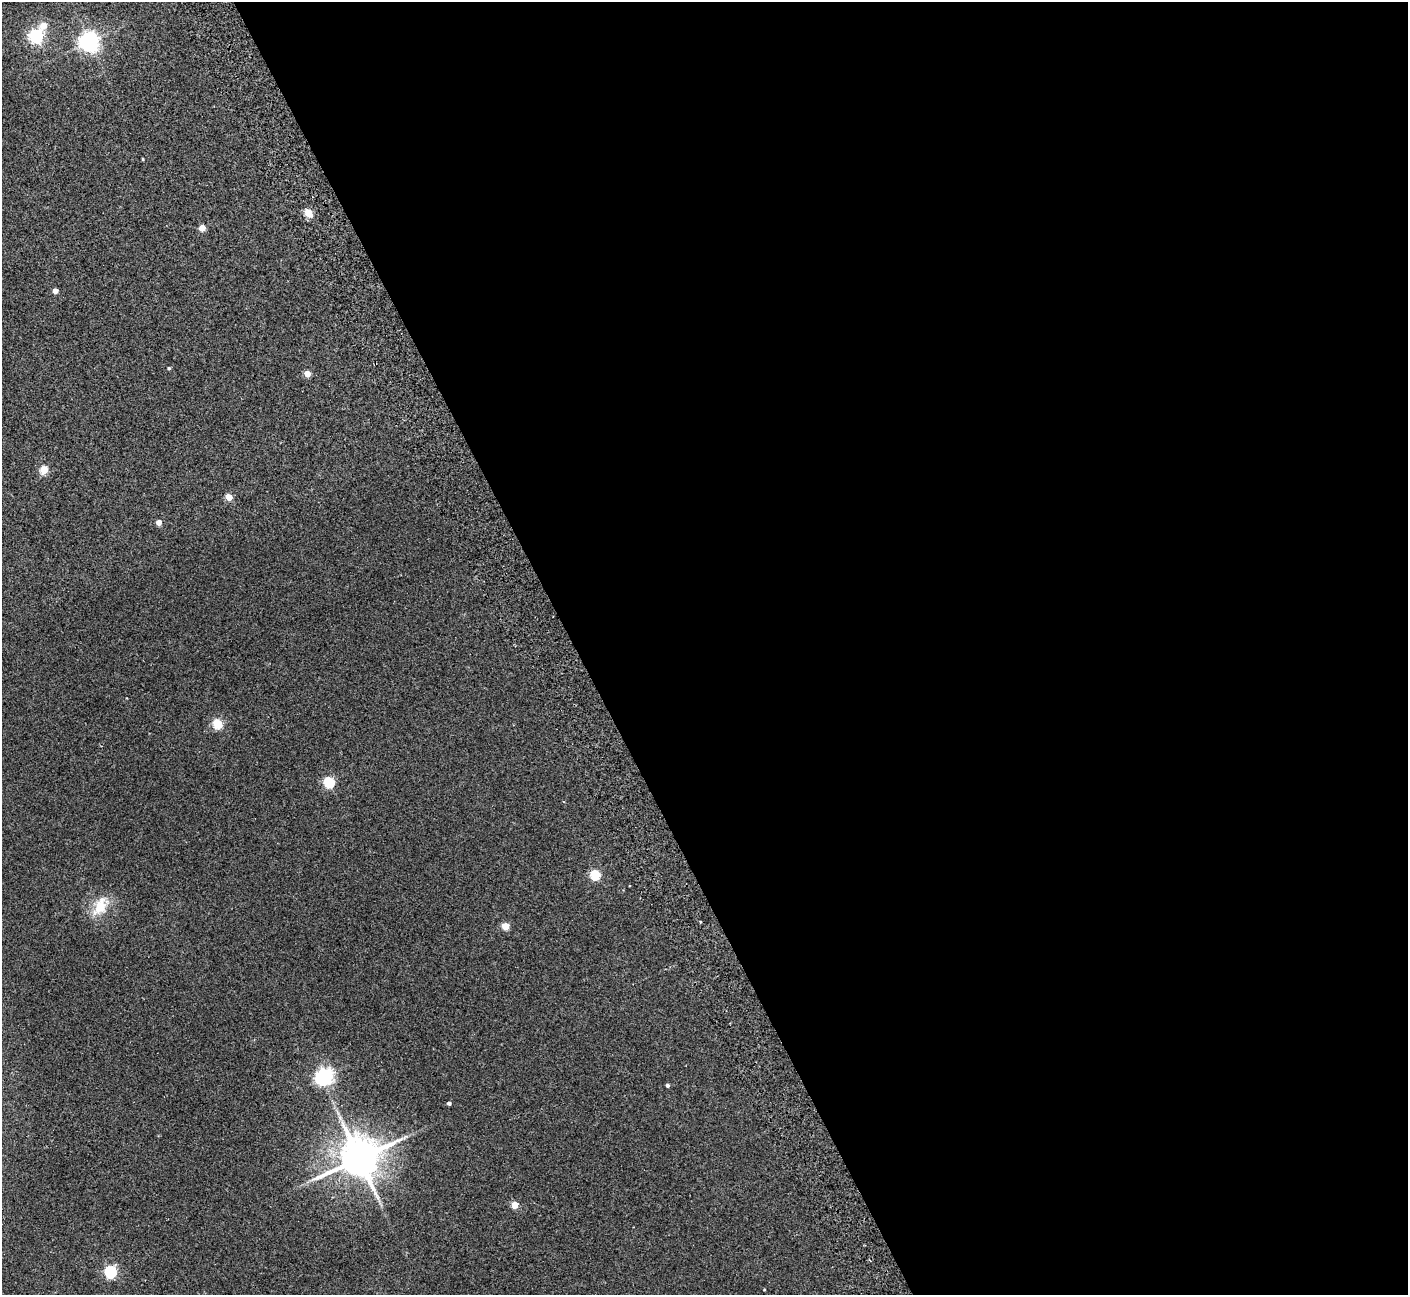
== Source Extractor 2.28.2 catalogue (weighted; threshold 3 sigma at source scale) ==
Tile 8 of 4 x 4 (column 4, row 2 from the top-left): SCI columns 4274-5679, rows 2773-4065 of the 5736 x 5674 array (HDU 1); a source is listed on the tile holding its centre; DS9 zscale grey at full resolution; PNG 1410 x 1297 px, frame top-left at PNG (2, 2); no overlay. Shown black and unused: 59% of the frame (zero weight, under 2 of 3 exposures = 3% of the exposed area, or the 3 px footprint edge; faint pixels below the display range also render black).
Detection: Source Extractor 2.28.2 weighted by HDU 2 'WHT'; one run over the whole footprint, this tile lists its part. Background 0.119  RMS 0.01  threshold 0.0465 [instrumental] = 3 sigma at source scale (4.5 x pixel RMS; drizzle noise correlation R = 1.50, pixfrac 1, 0.05/0.05 arcsec/px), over >= 5 px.
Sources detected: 25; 1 inside a brighter object's white glare — not listed; the other 24 listed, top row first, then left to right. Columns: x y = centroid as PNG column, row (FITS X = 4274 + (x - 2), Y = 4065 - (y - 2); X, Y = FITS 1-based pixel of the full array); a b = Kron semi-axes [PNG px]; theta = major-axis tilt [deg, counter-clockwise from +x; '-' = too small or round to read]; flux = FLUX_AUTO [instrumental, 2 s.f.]
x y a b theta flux
43 25 6 5 - 15
36 36 6 5 - 210
89 41 6 6 - 510
143 159 3 2 - 0.86
308 213 5 4 - 35
202 228 5 4 - 17
55 291 4 4 - 8.2
169 368 3 3 - 1.2
307 374 4 4 - 16
44 470 5 4 - 33
229 497 4 4 - 22
159 522 4 4 - 8.8
217 724 5 5 - 61
329 782 5 5 - 83
595 875 5 5 - 69
100 907 25 14 65 23
505 926 5 4 - 26
325 1076 6 6 - 310
667 1085 4 4 - 1.9
449 1103 4 3 - 2.5
359 1158 12 10 25 3400
514 1205 4 4 - 23
110 1272 5 5 - 130
764 1290 3 2 - 0.65